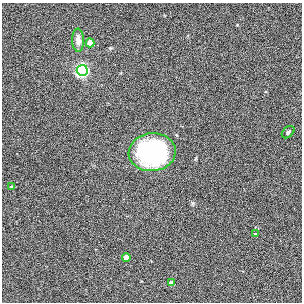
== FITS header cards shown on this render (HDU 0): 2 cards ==
NAXIS1  =                  300
NAXIS2  =                  300

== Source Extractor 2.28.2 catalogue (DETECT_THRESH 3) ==
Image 300 x 300 px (HDU 0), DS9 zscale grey, 1 PNG px = 1 image px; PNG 304 x 304 px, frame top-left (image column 1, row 300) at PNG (2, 3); each listed source drawn as its Kron ellipse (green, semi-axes under 4 px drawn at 4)
Background 0.00236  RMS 0.028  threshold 0.0843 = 3 sigma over >= 5 px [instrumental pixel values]
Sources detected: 9; all 9 listed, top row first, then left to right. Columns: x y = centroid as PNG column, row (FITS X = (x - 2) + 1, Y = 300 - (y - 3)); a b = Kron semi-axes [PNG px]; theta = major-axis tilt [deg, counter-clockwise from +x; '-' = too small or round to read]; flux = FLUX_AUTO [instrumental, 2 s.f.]
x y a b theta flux
78 40 11 6 -86 12
90 43 4 4 - 23
82 70 5 5 - 470
288 132 7 5 42 4.5
152 152 23 19 6 270
11 187 3 3 - 2.5
255 234 3 3 - 2.1
126 257 4 4 - 15
171 283 4 4 - 6.8